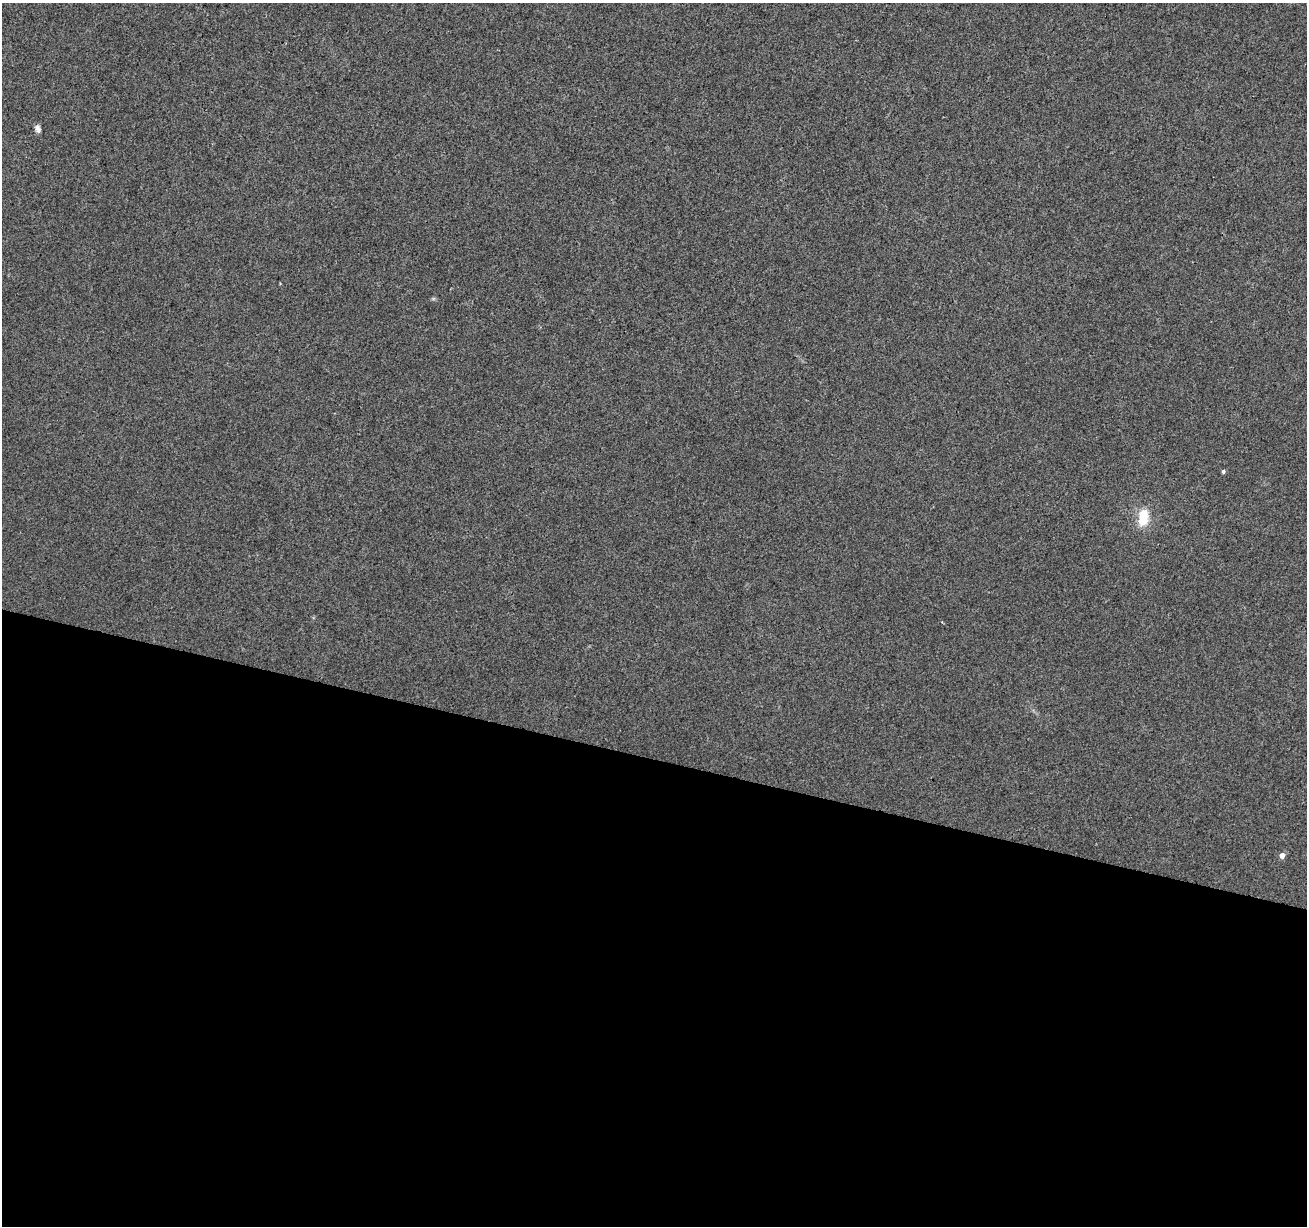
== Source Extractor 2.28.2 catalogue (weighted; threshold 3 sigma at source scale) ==
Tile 14 of 4 x 4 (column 2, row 4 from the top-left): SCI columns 1313-2617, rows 283-1506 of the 5226 x 5399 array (HDU 1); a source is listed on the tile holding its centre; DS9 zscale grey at full resolution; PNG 1309 x 1228 px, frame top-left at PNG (2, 3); no overlay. Shown black and unused: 38% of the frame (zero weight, under 3 of 4 exposures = <1% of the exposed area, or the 3 px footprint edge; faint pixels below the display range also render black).
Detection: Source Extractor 2.28.2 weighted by HDU 2 'WHT'; one run over the whole footprint, this tile lists its part. Background 0.00786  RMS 0.0036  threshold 0.0164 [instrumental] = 3 sigma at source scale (4.5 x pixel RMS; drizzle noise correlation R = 1.50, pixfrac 1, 0.0396/0.0396 arcsec/px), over >= 5 px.
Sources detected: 4; all 4 listed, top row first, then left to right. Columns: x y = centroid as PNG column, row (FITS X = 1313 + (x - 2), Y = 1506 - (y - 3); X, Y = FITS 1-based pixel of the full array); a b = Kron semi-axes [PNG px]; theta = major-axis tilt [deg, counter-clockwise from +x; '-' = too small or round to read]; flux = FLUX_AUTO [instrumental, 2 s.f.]
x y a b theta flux
38 128 9 6 -78 1.5
1223 471 4 4 - 0.64
1143 517 21 12 84 8.5
1282 855 5 4 - 2.6